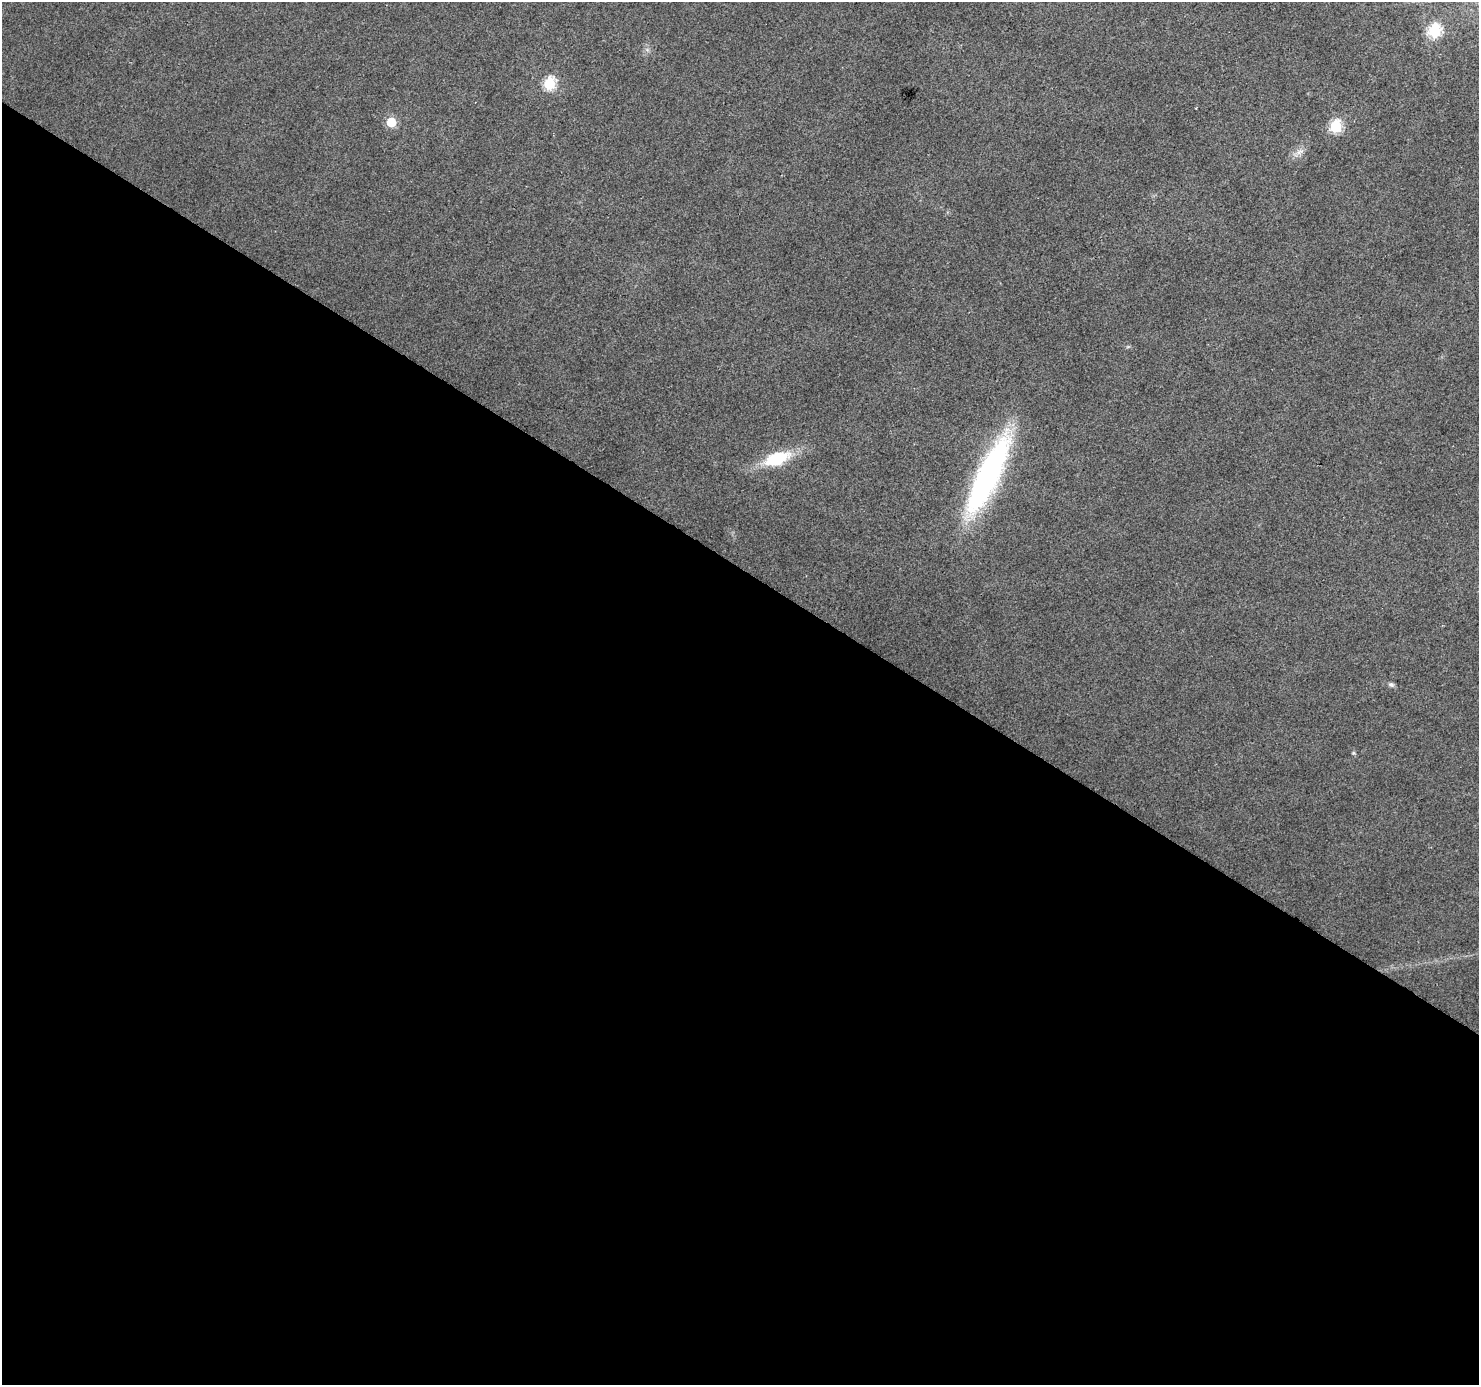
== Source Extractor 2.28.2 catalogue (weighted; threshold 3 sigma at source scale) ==
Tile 14 of 4 x 4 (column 2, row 4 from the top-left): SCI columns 1477-2953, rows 188-1570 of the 5912 x 5973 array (HDU 1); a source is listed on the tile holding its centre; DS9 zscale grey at full resolution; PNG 1481 x 1387 px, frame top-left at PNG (2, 2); no overlay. Shown black and unused: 59% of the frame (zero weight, under 2 of 3 exposures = <1% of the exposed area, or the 3 px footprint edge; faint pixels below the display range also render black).
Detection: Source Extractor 2.28.2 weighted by HDU 2 'WHT'; one run over the whole footprint, this tile lists its part. Background 0.0442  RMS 0.0086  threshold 0.0388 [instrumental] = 3 sigma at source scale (4.5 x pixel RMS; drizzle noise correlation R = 1.50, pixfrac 1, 0.0396/0.0396 arcsec/px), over >= 5 px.
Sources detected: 9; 1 cosmic-ray / hot-pixel residue — not listed; the other 8 listed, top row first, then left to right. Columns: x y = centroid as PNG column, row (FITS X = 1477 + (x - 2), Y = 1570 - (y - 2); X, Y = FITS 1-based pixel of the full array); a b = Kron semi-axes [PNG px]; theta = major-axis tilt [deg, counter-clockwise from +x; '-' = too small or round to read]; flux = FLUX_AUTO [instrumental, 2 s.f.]
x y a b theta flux
1435 31 6 6 - 110
549 83 6 6 - 91
391 122 6 6 - 39
1335 127 6 6 - 94
1299 152 13 6 29 5.1
777 459 28 13 19 44
988 475 98 23 65 200
1391 685 7 6 - 2.2